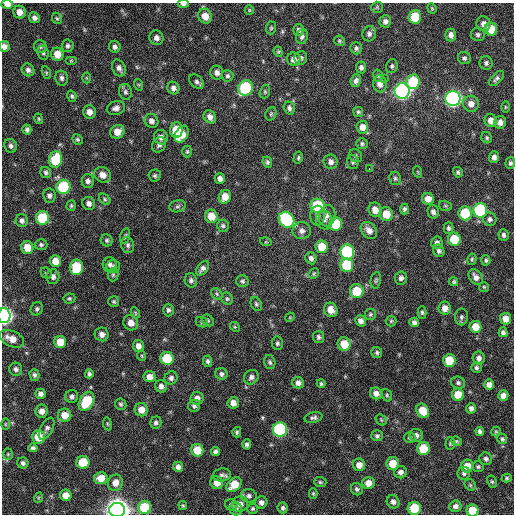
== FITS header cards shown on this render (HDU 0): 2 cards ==
NAXIS1  =                  512 / Axis length
NAXIS2  =                  512 / Axis length

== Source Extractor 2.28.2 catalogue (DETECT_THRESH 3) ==
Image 512 x 512 px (HDU 0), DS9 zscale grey, 1 PNG px = 1 image px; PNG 516 x 516 px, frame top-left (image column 1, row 512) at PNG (2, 3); each listed source drawn as its Kron ellipse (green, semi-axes under 4 px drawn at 4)
Background 419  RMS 12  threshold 35.3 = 3 sigma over >= 5 px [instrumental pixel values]
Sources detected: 290; all 290 listed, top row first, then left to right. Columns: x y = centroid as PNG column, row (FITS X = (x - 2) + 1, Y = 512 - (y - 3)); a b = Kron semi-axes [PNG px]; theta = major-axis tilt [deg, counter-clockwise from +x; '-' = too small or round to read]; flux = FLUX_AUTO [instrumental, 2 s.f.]
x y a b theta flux
7 4 6 4 -2 6.5e+03
183 4 5 3 - 2.2e+03
377 7 6 5 - 1.2e+03
432 8 5 4 - 9.8e+02
249 10 5 4 - 8.3e+02
19 12 6 6 - 6.0e+03
205 16 7 7 - 8.5e+03
415 17 6 6 - 2.7e+04
34 18 5 5 - 3.2e+03
57 18 6 4 -66 1.1e+03
385 21 6 6 - 3.2e+03
483 24 7 7 - 4.5e+03
271 28 6 5 - 1.2e+03
491 29 6 6 - 1.6e+04
299 30 6 5 - 2.3e+03
369 34 7 6 - 2.6e+03
451 35 6 5 - 3.8e+03
478 35 7 6 - 1.9e+03
302 36 7 5 69 2.4e+03
156 38 7 7 - 3.6e+03
339 41 5 5 - 1.2e+03
4 46 5 5 - 3.8e+03
68 46 6 6 - 1.9e+03
40 47 6 6 - 1.8e+03
115 47 6 6 - 2.6e+03
356 48 6 5 - 1.9e+03
278 52 5 4 - 9.9e+02
43 53 7 5 -69 1.8e+03
57 54 6 6 - 1.1e+04
301 58 7 6 - 2.0e+03
464 58 6 6 - 2.0e+03
294 59 7 6 - 4.7e+03
71 60 6 4 0 8.0e+02
486 63 7 6 - 2.2e+03
392 66 7 5 68 1.7e+03
361 67 6 5 - 2.4e+03
119 68 9 6 -63 3.7e+03
28 70 7 6 - 2.9e+03
46 73 6 4 -71 1.1e+03
217 73 7 6 - 3.3e+03
227 76 6 5 - 1.6e+03
378 76 6 5 - 1.5e+03
62 78 7 6 - 2.4e+03
86 78 5 3 - 7.5e+02
385 79 3 2 - 4.1e+03
496 79 9 5 44 2.3e+03
356 81 6 5 - 2.7e+03
196 82 8 6 -40 2.5e+03
413 82 7 6 - 4.0e+04
380 84 8 7 - 5.7e+03
139 85 6 4 -71 9.6e+02
173 88 6 6 - 3.0e+03
245 88 8 7 - 6.4e+04
402 91 8 7 - 2.8e+05
125 92 8 6 -74 2.2e+03
265 92 7 5 71 1.2e+03
72 96 5 4 - 1.4e+03
453 98 7 7 - 2.7e+05
471 104 8 8 - 5.6e+03
505 107 5 3 - 8.3e+02
116 108 9 7 17 3.7e+03
289 108 6 5 - 2.3e+03
89 112 7 6 - 5.5e+03
358 112 5 5 - 1.3e+03
271 114 7 5 69 1.4e+03
210 117 7 5 -55 4.1e+03
39 119 5 3 - 9.2e+02
151 121 7 6 - 3.6e+03
491 121 7 6 - 7.2e+03
500 122 6 6 - 4.2e+03
362 127 6 6 - 5.5e+03
27 129 5 4 - 2.0e+03
176 130 8 6 89 1.9e+04
117 132 7 6 - 8.1e+03
182 134 9 6 60 1.4e+04
161 137 7 6 - 4.0e+03
487 138 6 5 - 1.4e+03
77 139 5 5 - 1.4e+03
362 144 5 5 - 1.5e+03
159 145 8 6 56 2.6e+03
11 146 7 6 - 2.5e+03
187 151 6 4 89 1.2e+03
356 156 7 6 - 1.4e+03
494 157 6 5 - 3.3e+03
298 158 6 4 76 1.3e+03
55 159 8 6 73 3.7e+04
267 162 5 4 - 1.6e+03
331 162 7 7 - 3.6e+03
353 162 7 5 -82 1.6e+03
510 163 5 5 - 1.7e+03
369 169 3 2 - 2.7e+03
46 172 6 5 - 2.0e+03
418 172 6 3 -71 7.2e+02
458 172 5 4 - 1.4e+03
102 175 8 7 - 6.4e+03
155 176 6 6 - 1.6e+03
395 178 7 6 - 1.6e+03
220 179 5 5 - 3.4e+03
88 181 7 6 - 2.8e+03
63 187 7 7 - 5.7e+04
49 196 7 6 - 2.7e+03
225 197 7 5 63 9.8e+03
105 199 6 4 -42 1.3e+03
428 199 6 5 - 6.4e+03
89 203 6 6 - 3.6e+03
71 206 5 4 - 1.1e+03
178 206 8 6 15 2.0e+03
318 206 7 7 - 5.4e+04
445 206 6 5 - 1.1e+03
404 209 5 4 - 1.8e+03
375 210 7 6 - 7.0e+03
480 210 7 7 - 8.0e+04
433 212 7 5 -76 2.8e+03
465 213 7 6 - 3.3e+04
386 214 7 6 - 1.3e+04
211 216 7 6 - 1.1e+04
318 216 10 7 -89 3.7e+03
327 216 11 8 76 4.0e+03
42 218 7 6 - 4.7e+04
490 219 7 6 - 2.6e+03
286 220 8 7 - 7.9e+04
324 220 9 8 - 3.4e+03
22 221 6 6 - 2.5e+03
336 224 7 6 - 2.1e+04
223 226 6 6 - 1.6e+03
448 228 6 5 - 1.7e+03
369 230 9 7 -49 5.3e+03
302 231 9 8 - 4.1e+03
503 235 6 5 - 2.1e+03
125 236 8 4 75 1.5e+03
454 239 6 6 - 2.2e+04
107 240 6 5 - 1.7e+03
266 242 6 3 -16 7.3e+02
437 243 6 6 - 2.9e+03
41 245 6 5 - 1.6e+03
128 245 8 6 -76 2.3e+03
322 247 6 6 - 1.4e+04
27 248 6 6 - 1.0e+04
439 251 6 5 - 2.2e+03
347 252 7 7 - 8.1e+04
311 258 6 5 - 2.8e+03
472 259 6 4 78 1.2e+03
486 260 5 4 - 1.6e+03
55 261 6 5 - 9.7e+03
109 264 7 7 - 2.7e+03
347 265 7 6 - 3.3e+04
76 267 8 6 82 3.5e+04
113 267 7 6 - 2.3e+03
203 268 8 5 49 2.8e+03
46 273 6 5 - 1.1e+03
314 274 5 4 - 1.1e+03
113 275 6 5 - 1.5e+03
53 277 7 6 - 3.0e+03
476 277 8 6 -53 4.1e+03
401 278 6 6 - 2.7e+03
191 280 7 6 - 2.1e+03
376 280 8 5 79 1.4e+03
242 281 6 6 - 1.5e+03
454 282 5 4 - 1.2e+03
484 287 5 5 - 1.0e+03
357 291 7 7 - 2.4e+04
217 294 6 5 - 1.3e+03
69 299 6 5 - 1.3e+03
227 299 6 5 - 1.4e+03
114 302 5 5 - 1.3e+03
256 304 7 5 -63 1.6e+03
445 308 6 6 - 6.0e+03
37 309 7 6 - 1.9e+03
168 310 6 5 - 2.0e+03
331 310 7 6 - 6.6e+03
422 312 6 4 -89 1.3e+03
135 313 6 4 -62 9.5e+02
370 314 5 5 - 1.4e+03
4 316 7 6 - 2.7e+05
290 317 5 4 - 7.1e+02
461 317 8 6 81 2.1e+03
506 319 6 5 - 6.9e+03
208 320 6 5 - 1.3e+03
360 321 6 5 - 3.9e+03
391 321 5 5 - 1.2e+03
202 322 6 5 - 1.3e+03
414 322 5 4 - 2.9e+03
131 323 8 7 - 6.6e+03
235 327 5 4 - 1.1e+03
475 327 6 6 - 1.2e+04
503 332 5 4 - 2.2e+03
102 334 7 7 - 3.9e+03
318 337 6 5 - 2.1e+03
12 339 13 7 -24 9.5e+03
60 342 6 6 - 1.4e+04
277 343 7 5 -82 1.9e+03
344 344 7 6 - 1.6e+04
138 346 6 5 - 4.6e+03
377 353 5 5 - 1.6e+03
142 356 5 3 - 8.8e+02
167 358 6 6 - 2.7e+04
479 358 6 6 - 3.4e+03
449 360 6 6 - 2.0e+04
208 361 6 4 -86 1.9e+03
270 362 7 5 -73 1.6e+03
476 368 5 5 - 1.9e+03
16 369 6 6 - 2.6e+03
89 374 4 3 - 1.5e+03
221 374 6 5 - 2.2e+03
34 375 6 5 - 1.8e+03
149 377 6 5 - 5.9e+03
251 377 8 6 46 3.0e+03
171 378 6 6 - 2.5e+03
298 383 6 5 - 3.5e+03
458 383 7 6 - 1.9e+03
321 384 4 4 - 1.3e+03
489 385 5 5 - 4.1e+03
161 386 6 5 - 3.2e+03
376 393 6 5 - 4.4e+03
40 394 5 5 - 3.1e+03
387 395 6 5 - 1.3e+03
458 395 6 6 - 1.7e+04
72 396 6 6 - 2.5e+03
503 396 5 5 - 4.2e+03
197 398 6 6 - 3.9e+03
86 401 10 7 60 3.6e+04
233 403 6 5 - 4.9e+03
121 404 6 5 - 1.6e+03
194 406 6 6 - 2.2e+03
471 408 5 4 - 2.7e+03
141 410 6 6 - 8.2e+03
42 411 6 6 - 4.8e+03
423 411 7 6 - 1.5e+04
65 415 7 6 - 9.3e+03
314 418 9 5 13 2.0e+03
381 420 6 5 - 1.1e+03
156 423 6 5 - 2.0e+03
5 424 6 4 90 9.0e+02
107 424 6 3 -82 8.5e+02
47 429 12 6 62 3.0e+03
280 430 7 7 - 1.1e+05
480 431 4 4 - 2.2e+03
496 431 5 4 - 9.3e+02
237 432 5 4 - 1.4e+03
416 435 7 6 - 3.6e+03
377 436 6 5 - 1.8e+03
38 437 7 6 - 1.6e+04
410 438 5 5 - 1.5e+03
502 439 5 5 - 1.5e+03
457 441 6 4 -20 1.1e+03
450 443 6 4 90 1.1e+03
247 444 5 4 - 2.1e+03
33 448 5 4 - 2.0e+03
423 449 6 6 - 2.4e+04
197 450 6 6 - 1.7e+04
216 452 5 4 - 2.3e+03
8 454 5 5 - 1.1e+03
486 459 6 6 - 2.4e+03
83 462 6 6 - 2.8e+04
23 463 6 5 - 2.4e+03
393 464 6 6 - 1.5e+04
359 465 6 6 - 6.0e+03
467 466 6 6 - 9.3e+03
178 467 5 5 - 3.3e+03
478 467 6 5 - 1.4e+03
400 472 6 6 - 3.6e+03
464 473 6 6 - 2.1e+03
222 475 9 6 8 2.5e+03
101 478 6 6 - 9.5e+03
507 478 5 4 - 1.1e+03
320 482 6 5 - 1.3e+03
492 482 6 4 -62 1.1e+03
115 483 8 7 - 6.4e+03
217 483 6 6 - 7.3e+03
368 483 6 6 - 6.7e+03
234 485 8 6 42 1.4e+04
470 485 6 5 - 1.2e+03
357 489 6 5 - 1.9e+03
313 493 5 4 - 1.0e+03
66 495 6 5 - 7.5e+03
249 496 8 6 -10 2.5e+03
38 498 5 3 - 6.9e+02
261 502 6 6 - 3.2e+03
393 502 7 6 - 2.9e+03
240 504 8 7 - 4.8e+03
183 505 4 4 - 9.7e+02
231 505 6 5 - 1.6e+03
455 506 6 5 - 3.6e+03
144 507 6 6 - 2.9e+04
283 508 5 5 - 1.9e+03
414 508 6 6 - 3.1e+04
236 509 6 6 - 2.3e+03
253 509 5 5 - 1.3e+03
117 510 8 7 - 1.1e+06
472 511 6 6 - 1.6e+04
At the frame edge (FLAGS 8, measured only in part): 6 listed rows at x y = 7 4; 183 4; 4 46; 4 316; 117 510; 472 511